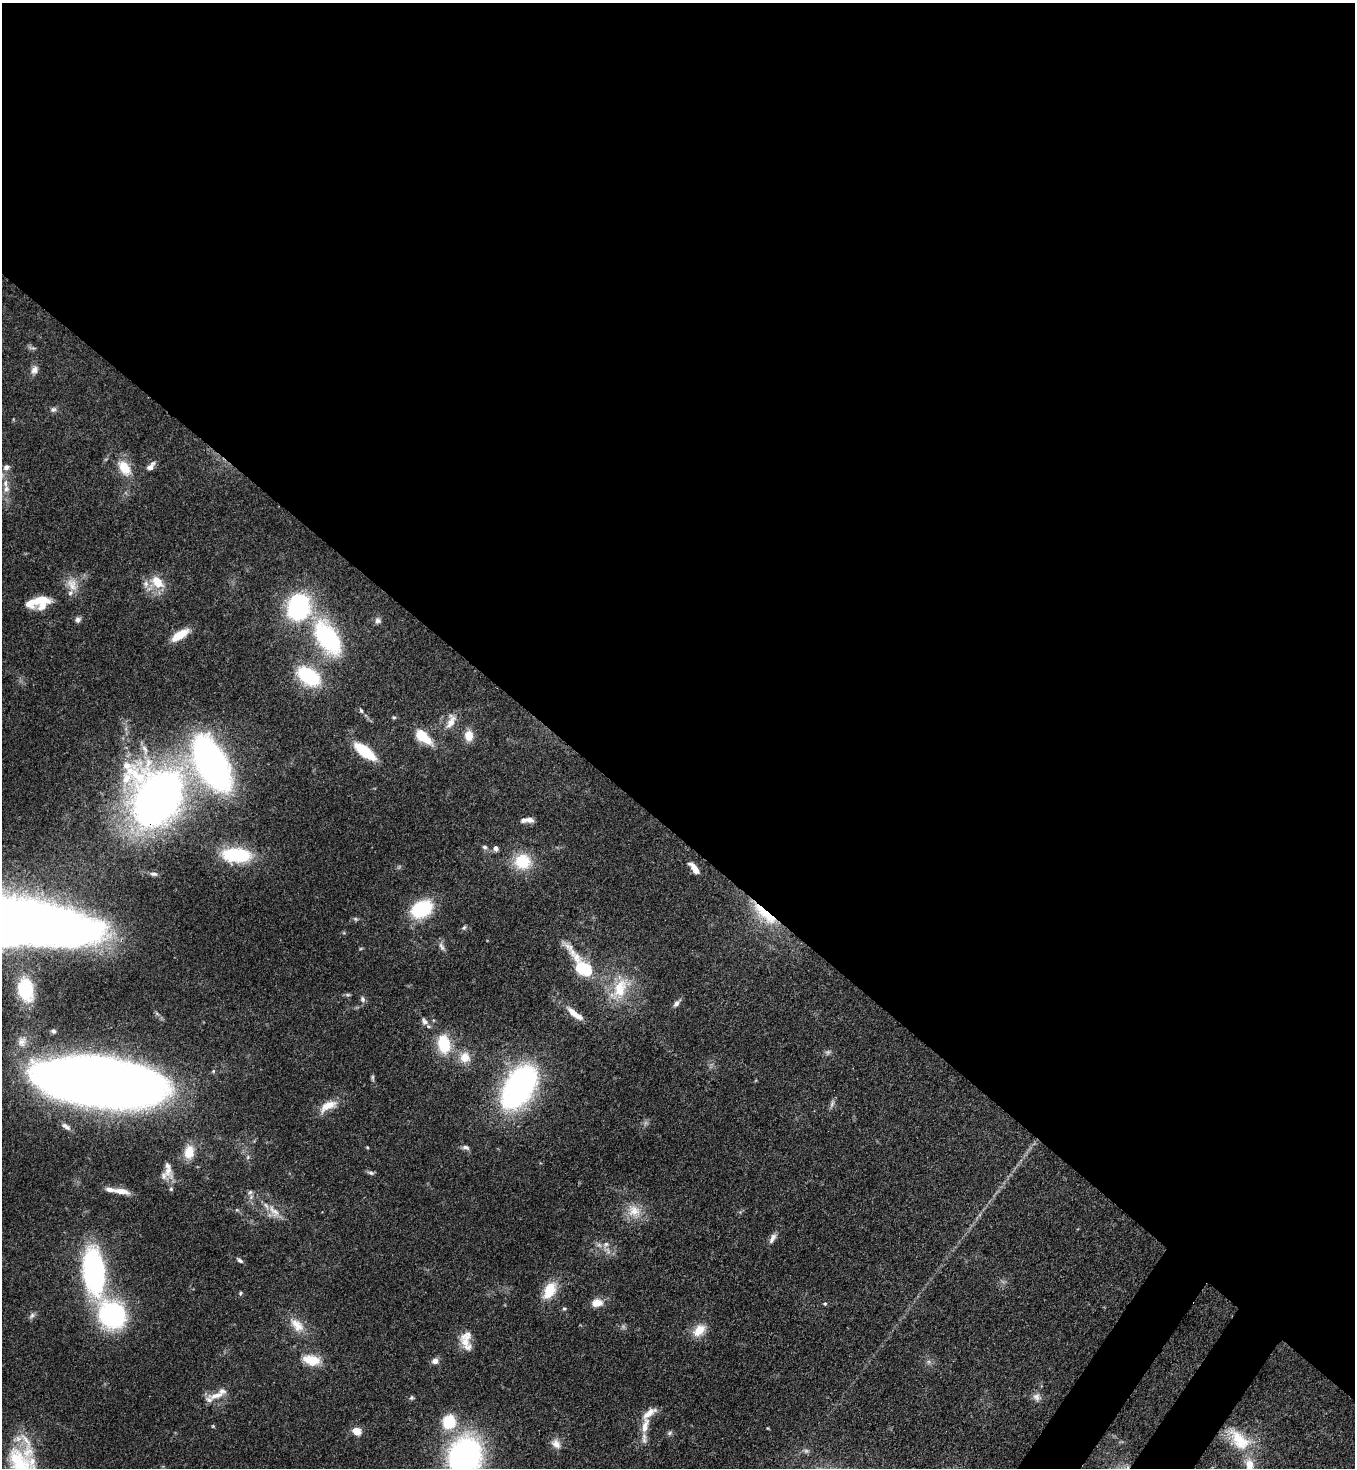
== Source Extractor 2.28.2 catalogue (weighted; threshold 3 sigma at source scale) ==
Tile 3 of 4 x 4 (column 3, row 1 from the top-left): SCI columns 2932-4284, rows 4455-5920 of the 6002 x 5980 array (HDU 1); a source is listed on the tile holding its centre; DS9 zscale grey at full resolution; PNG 1357 x 1470 px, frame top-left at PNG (2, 3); no overlay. Shown black and unused: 58% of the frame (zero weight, under 3 of 4 exposures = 7% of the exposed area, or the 3 px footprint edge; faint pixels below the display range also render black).
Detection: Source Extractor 2.28.2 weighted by HDU 2 'WHT'; one run over the whole footprint, this tile lists its part. Background 0.127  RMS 0.0044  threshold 0.0197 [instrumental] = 3 sigma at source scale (4.5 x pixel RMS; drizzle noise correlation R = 1.50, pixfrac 1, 0.05/0.05 arcsec/px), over >= 5 px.
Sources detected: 102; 1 too faint to see at this stretch — not listed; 13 inside a brighter listed object's ellipse — not listed separately; the other 88 listed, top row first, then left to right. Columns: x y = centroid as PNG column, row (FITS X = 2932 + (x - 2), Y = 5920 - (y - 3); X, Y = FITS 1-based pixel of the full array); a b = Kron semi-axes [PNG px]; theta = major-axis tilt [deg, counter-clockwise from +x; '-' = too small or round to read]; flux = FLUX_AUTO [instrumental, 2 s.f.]
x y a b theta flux
34 370 11 9 62 2.5
53 409 9 7 13 1.3
151 466 13 7 52 2.3
6 467 8 7 - 1.9
124 468 21 13 -57 8.7
5 483 11 6 -86 2.3
157 582 19 12 -44 8.3
72 584 21 14 -60 6.6
41 600 18 10 4 9.1
298 607 25 21 72 53
78 620 8 7 - 1.5
378 620 9 8 - 1.5
180 635 20 8 32 8.5
328 638 46 24 -58 47
309 676 23 14 -34 32
361 711 7 4 -62 0.77
394 717 5 4 - 0.58
451 721 22 10 69 4.7
422 736 16 8 -41 16
469 736 13 10 -89 5.4
145 749 15 7 -71 3.1
365 751 17 7 -37 31
212 764 40 21 -64 200
157 797 39 34 83 390
530 820 11 7 -24 2
484 847 7 5 -5 0.96
496 848 6 6 - 1.7
236 855 31 15 -4 28
523 862 21 20 - 15
694 868 14 6 -51 4.4
154 874 10 5 -5 1.2
422 909 23 16 27 26
764 914 45 12 -42 16
464 927 7 4 62 0.77
441 947 13 5 -63 1.7
583 966 48 15 -52 29
620 988 36 18 58 16
25 989 21 13 -79 26
363 999 8 6 -65 1.2
676 1003 12 6 49 1.7
573 1013 18 8 -44 4.9
425 1021 11 7 -51 2.1
53 1031 6 6 - 1.1
22 1042 15 12 78 4.2
444 1044 23 15 -80 16
465 1057 14 14 - 6.5
373 1078 10 4 -85 0.82
99 1081 100 36 -8 700
519 1087 38 21 59 130
832 1104 11 5 64 1.4
328 1106 24 11 28 6.6
66 1126 14 6 -34 2
367 1147 4 4 - 0.42
466 1147 10 6 -13 1.4
189 1152 18 13 81 7.4
168 1171 22 11 -71 4.7
371 1173 10 5 -15 1.1
121 1191 21 7 -8 4.9
250 1192 7 5 44 1
274 1211 22 10 -49 5.6
634 1211 20 17 -29 8.1
773 1237 11 8 75 2.1
606 1244 9 7 32 2.1
240 1260 9 4 -34 1.1
93 1271 36 16 -85 110
549 1290 21 13 61 11
240 1293 6 4 83 0.6
597 1303 12 8 7 5.6
825 1303 5 5 - 0.69
564 1309 5 5 - 0.69
112 1315 35 30 -56 55
32 1316 9 6 51 1.3
297 1325 23 13 -46 7.4
699 1330 18 12 44 7
466 1341 23 12 -82 6.8
311 1360 22 12 -11 9.5
435 1361 8 7 - 2.3
216 1395 25 8 13 5.5
1037 1397 11 9 -59 2.4
411 1398 6 6 - 0.8
449 1422 15 13 74 15
213 1426 5 4 - 0.46
645 1426 22 9 76 6.6
357 1431 8 7 - 5.8
670 1433 7 6 - 0.96
1239 1440 39 20 -45 19
556 1444 15 10 -46 3.4
465 1456 29 24 67 130
Overlapping masked pixels (flux is a lower limit): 2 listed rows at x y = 157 797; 764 914
Isophote crosses this tile's border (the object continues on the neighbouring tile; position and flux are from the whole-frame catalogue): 1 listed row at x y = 465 1456